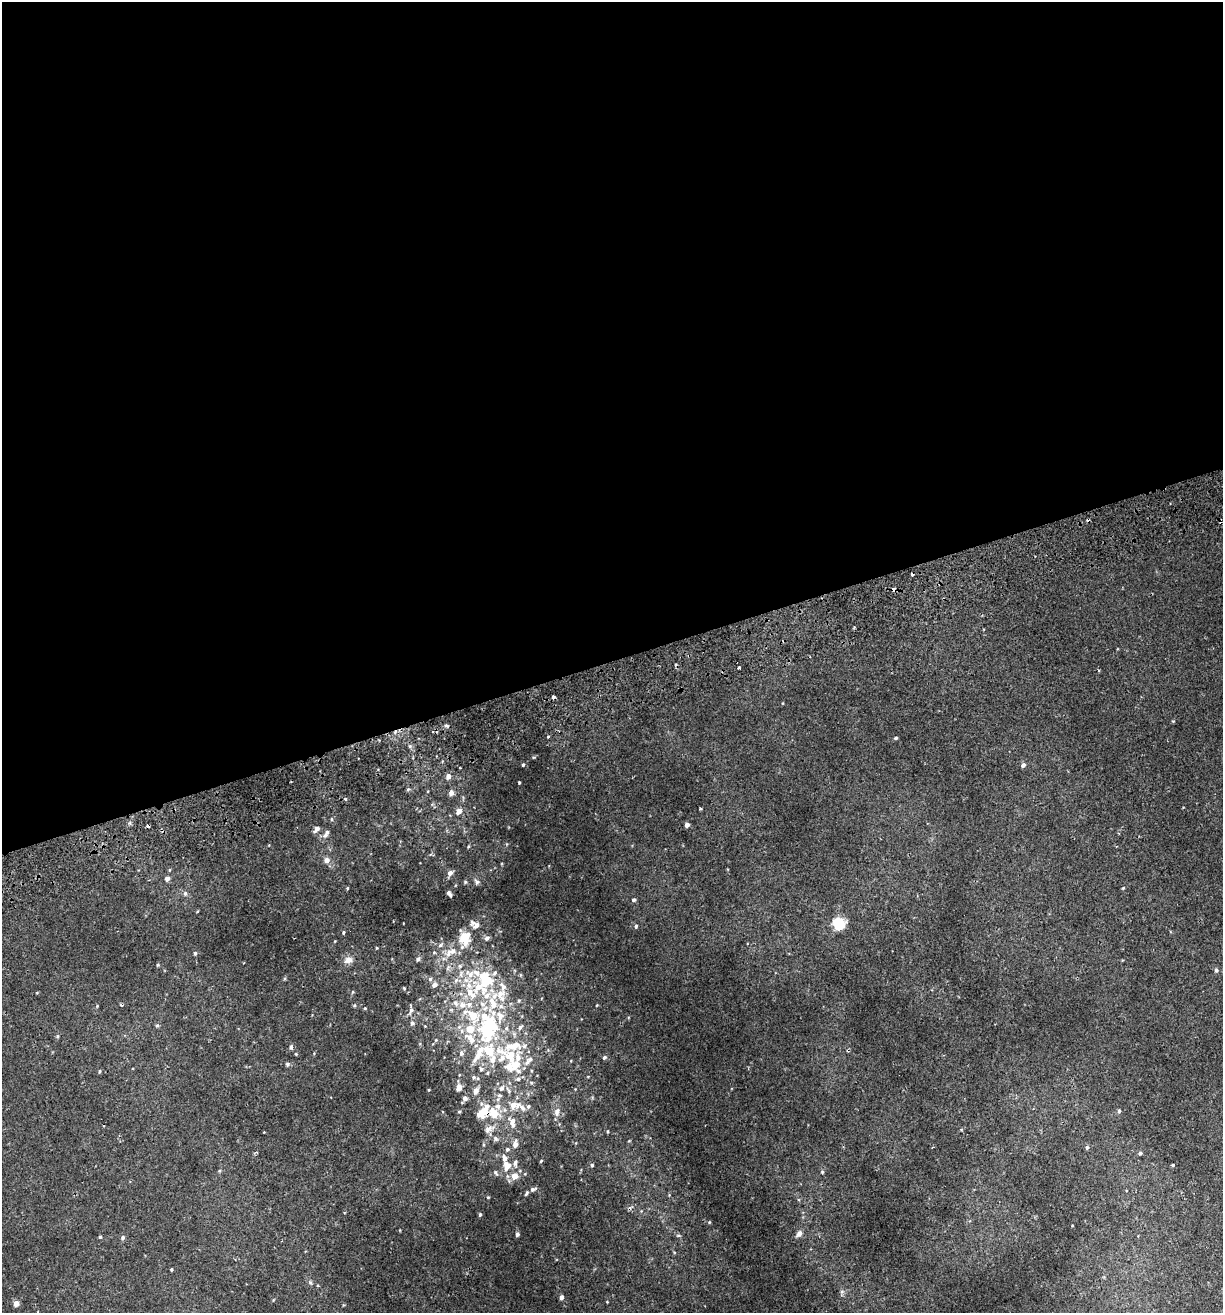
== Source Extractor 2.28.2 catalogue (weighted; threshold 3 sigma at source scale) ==
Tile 2 of 4 x 4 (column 2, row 1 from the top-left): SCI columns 1346-2566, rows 3988-5298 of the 5082 x 5355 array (HDU 1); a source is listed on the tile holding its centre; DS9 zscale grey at full resolution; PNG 1225 x 1315 px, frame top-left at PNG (2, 2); no overlay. Shown black and unused: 50% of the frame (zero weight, under 2 of 3 exposures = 3% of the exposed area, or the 3 px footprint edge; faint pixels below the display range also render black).
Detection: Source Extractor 2.28.2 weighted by HDU 2 'WHT'; one run over the whole footprint, this tile lists its part. Background 0.00256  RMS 0.0025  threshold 0.0111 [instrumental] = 3 sigma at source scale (4.5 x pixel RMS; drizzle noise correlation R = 1.50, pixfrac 1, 0.0396/0.0396 arcsec/px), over >= 5 px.
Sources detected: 175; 1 inside a brighter object's white glare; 5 cosmic-ray / hot-pixel residue — not listed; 46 inside a brighter listed object's ellipse — not listed separately; the other 123 listed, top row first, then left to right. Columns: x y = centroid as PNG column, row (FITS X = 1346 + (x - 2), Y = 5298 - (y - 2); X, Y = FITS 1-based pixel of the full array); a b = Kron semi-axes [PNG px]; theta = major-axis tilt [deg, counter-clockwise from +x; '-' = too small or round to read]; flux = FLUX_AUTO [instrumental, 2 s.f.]
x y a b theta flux
893 589 4 3 - 1.4
740 667 3 3 - 1.5
553 697 3 3 - 2.8
447 726 7 4 -27 0.44
548 736 4 2 - 0.23
896 738 4 3 - 0.4
523 765 4 3 - 0.32
1023 765 5 5 - 0.8
448 776 5 5 - 1.5
519 782 3 2 - 0.25
408 789 5 4 - 0.32
451 793 6 5 - 1.2
345 799 4 4 - 0.33
700 809 3 2 - 0.47
458 811 5 5 - 2
332 819 5 3 - 0.27
687 825 4 4 - 1.1
317 829 8 5 47 1.1
325 835 9 6 6 0.8
468 846 4 4 - 0.22
327 860 6 6 - 1.6
450 873 6 5 - 1.1
167 878 6 5 - 1
465 882 5 4 - 0.34
477 882 7 5 -33 0.63
347 888 4 4 - 0.23
1123 888 5 3 - 0.23
185 893 7 5 90 0.62
449 894 6 4 -51 0.76
634 900 5 4 - 0.52
839 924 6 6 - 31
476 925 10 7 -1 1.4
636 926 6 4 80 0.42
343 932 5 4 - 0.27
465 938 15 12 72 5.4
487 938 7 5 41 0.79
440 945 7 5 28 0.54
377 948 3 3 - 0.19
451 952 22 10 28 4.1
195 953 5 4 - 0.42
418 959 6 5 - 0.64
348 960 12 10 15 1.7
158 965 5 4 - 0.3
460 966 6 5 - 0.53
448 968 9 5 70 0.73
1216 970 6 5 - 0.5
430 979 6 6 - 0.56
485 979 30 25 -71 15
456 980 8 5 63 0.93
434 985 6 5 - 1.2
404 988 4 4 - 0.26
353 992 6 4 87 0.28
519 1001 5 5 - 0.36
121 1005 4 3 - 0.31
354 1005 5 4 - 0.28
365 1008 4 4 - 0.27
411 1010 16 6 80 1.1
473 1016 23 14 -38 7.7
500 1016 17 10 -88 3.4
157 1026 6 5 - 0.41
425 1026 4 4 - 0.18
520 1027 9 5 53 0.65
485 1031 19 16 83 8.6
57 1036 5 4 - 0.3
469 1037 15 8 -13 2.8
436 1040 6 3 71 0.28
291 1047 6 5 - 0.69
480 1050 20 10 66 3.8
461 1053 7 6 - 0.75
296 1054 4 3 - 0.23
510 1056 27 22 -80 9.7
604 1057 5 5 - 0.48
287 1064 6 5 - 0.47
481 1069 7 6 - 0.63
100 1071 5 4 - 0.36
487 1073 5 4 - 0.29
473 1077 5 5 - 0.41
459 1088 5 4 - 2.7
501 1088 9 7 47 1.1
429 1090 4 3 - 0.19
476 1091 6 5 - 1.8
465 1099 7 4 58 1.2
513 1105 9 9 - 2
522 1107 11 6 -50 1.2
1119 1111 5 4 - 0.45
459 1112 4 4 - 0.27
557 1112 12 7 77 1.3
494 1113 11 8 -36 4.7
479 1114 10 7 -44 2.4
512 1121 10 7 -50 1.9
489 1129 14 8 21 1.6
607 1131 4 3 - 0.22
495 1138 8 6 -47 0.72
629 1141 5 3 - 0.19
515 1144 8 5 80 1.7
1087 1147 5 5 - 0.53
507 1149 6 6 - 0.53
256 1152 4 4 - 0.32
1140 1153 4 4 - 0.43
541 1161 5 3 - 0.22
592 1165 5 4 - 0.39
1172 1165 4 3 - 0.29
507 1166 12 9 -86 2.7
219 1171 5 3 - 0.26
822 1172 5 4 - 0.33
496 1173 8 5 -60 0.51
515 1176 6 6 - 2.6
533 1189 8 5 24 0.64
488 1197 4 3 - 0.2
480 1215 4 3 - 0.4
709 1222 4 3 - 0.23
799 1233 6 5 - 1.5
517 1234 4 3 - 0.72
678 1235 6 4 0 0.32
100 1237 4 3 - 0.3
123 1238 6 5 - 0.57
171 1269 3 3 - 0.28
310 1282 7 6 - 0.56
842 1292 6 5 - 0.52
561 1297 4 4 - 0.99
273 1300 5 3 - 0.21
607 1302 3 3 - 0.17
16 1303 5 4 - 2.1
Overlapping masked pixels (flux is a lower limit): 3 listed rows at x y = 893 589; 553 697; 494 1113